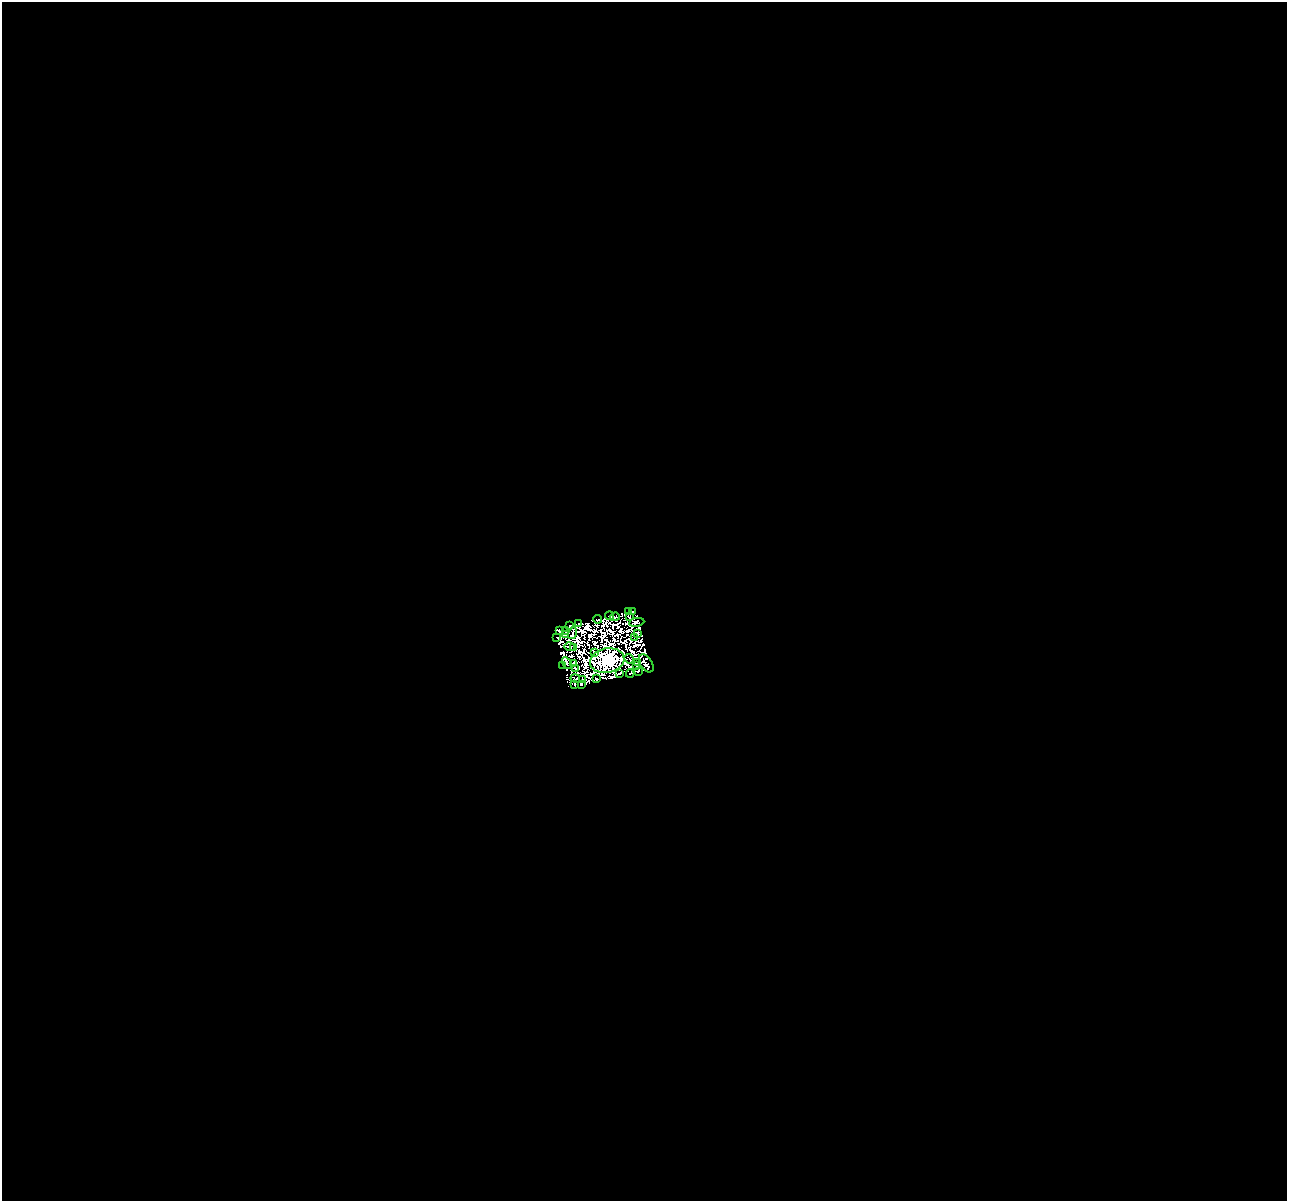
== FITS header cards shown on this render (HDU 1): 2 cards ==
NAXIS1  =                 1285
NAXIS2  =                 1199

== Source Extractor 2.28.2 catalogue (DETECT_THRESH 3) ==
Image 1285 x 1199 px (HDU 1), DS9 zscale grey, 1 PNG px = 1 image px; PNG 1289 x 1203 px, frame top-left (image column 1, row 1199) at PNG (2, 2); each listed source drawn as its Kron ellipse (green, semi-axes under 4 px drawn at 4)
Background -0.0435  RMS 1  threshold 3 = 3 sigma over >= 5 px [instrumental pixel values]
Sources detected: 71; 35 with non-positive FLUX_AUTO (blend fragments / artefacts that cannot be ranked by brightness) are neither listed nor drawn; the other 36 listed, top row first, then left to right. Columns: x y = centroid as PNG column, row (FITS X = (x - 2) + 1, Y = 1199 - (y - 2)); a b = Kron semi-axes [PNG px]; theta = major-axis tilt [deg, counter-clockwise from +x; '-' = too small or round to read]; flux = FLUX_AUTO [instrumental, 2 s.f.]
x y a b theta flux
633 611 4 2 - 620
628 612 2 2 - 190
609 616 4 2 - 150
629 616 3 2 - 370
615 617 5 2 - 150
598 619 4 3 - 28
637 622 8 3 8 360
579 623 3 2 - 170
570 625 3 2 - 32
559 631 3 2 - 64
565 631 2 2 - 120
572 633 6 2 76 310
637 633 3 2 - 460
565 634 3 2 - 50
556 637 3 2 - 88
635 638 3 2 - 140
570 647 5 3 - 340
573 648 2 2 - 200
594 652 3 2 - 160
629 659 5 2 - 8.6
607 661 17 12 11 160000
637 662 2 2 - 39
567 663 6 3 -59 260
646 663 10 6 -56 130
573 664 4 2 - 150
563 665 3 2 - 16
637 666 3 2 - 120
575 669 3 2 - 34
638 671 3 2 - 360
619 673 4 2 - 200
630 674 4 2 - 440
575 678 5 2 - 250
583 679 3 2 - 140
596 679 3 2 - 84
575 684 4 2 - 160
581 684 3 3 - 280
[35 non-positive-flux detections neither listed nor drawn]